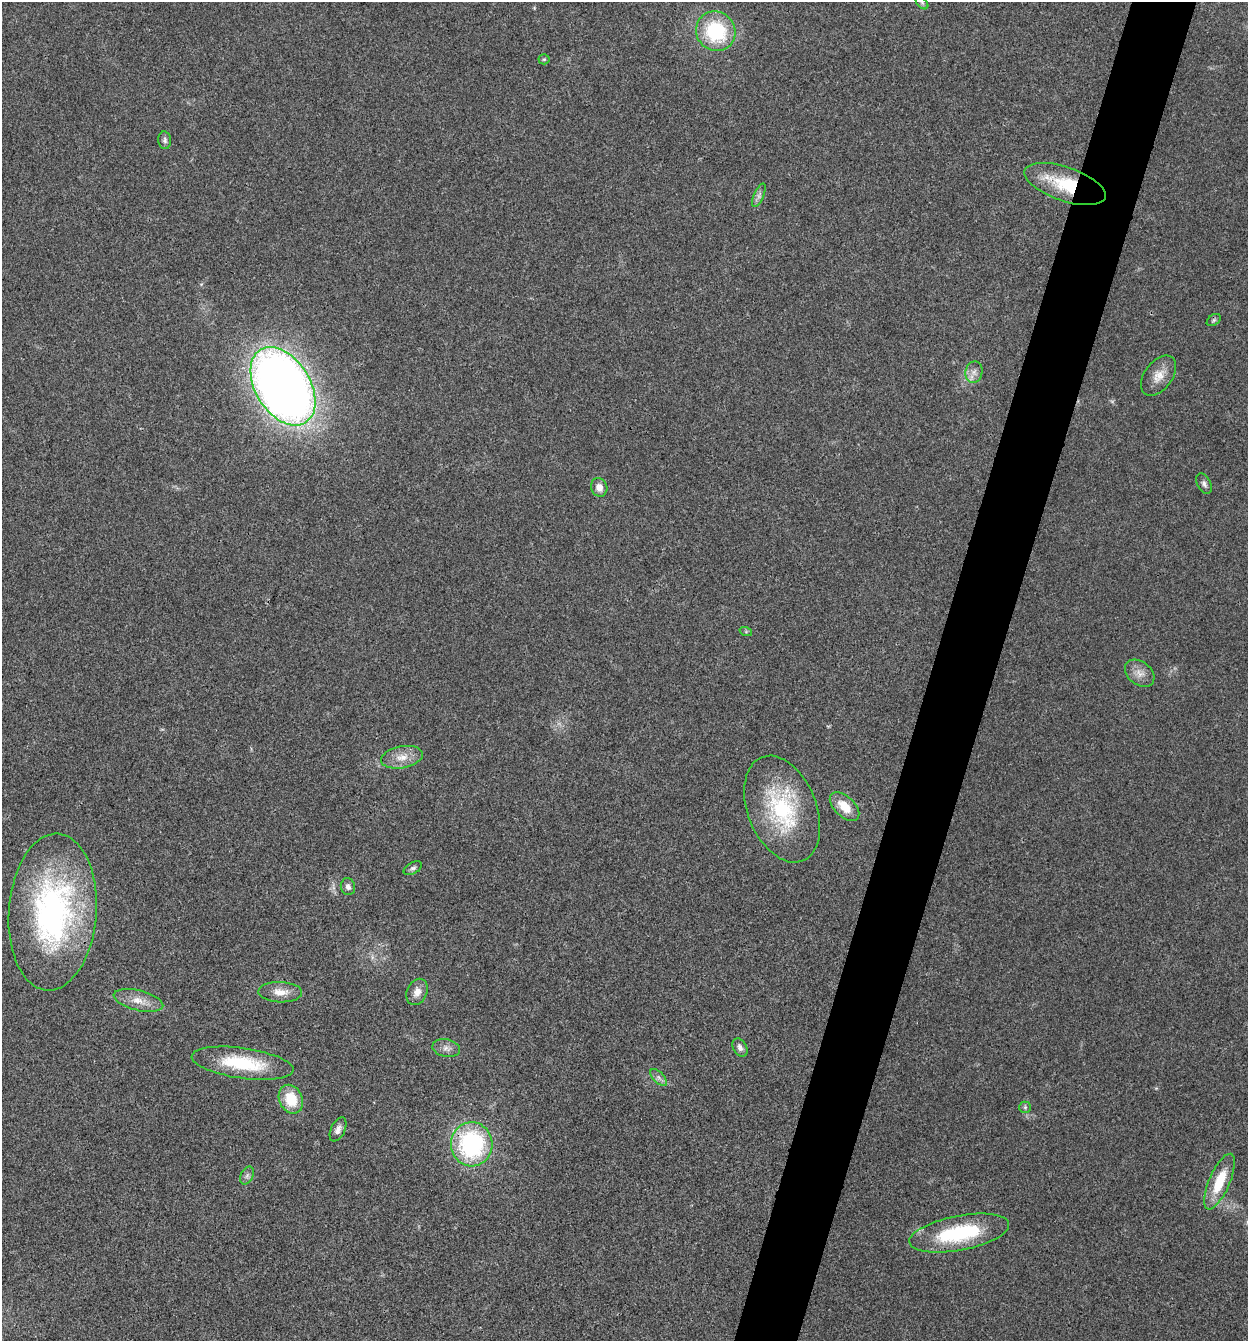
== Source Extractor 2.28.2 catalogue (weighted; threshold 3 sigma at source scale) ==
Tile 10 of 4 x 4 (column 2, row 3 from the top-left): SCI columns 1510-2755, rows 1343-2681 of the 5381 x 5366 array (HDU 1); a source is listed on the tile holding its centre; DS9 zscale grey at full resolution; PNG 1250 x 1343 px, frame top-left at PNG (2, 2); each listed source drawn as its Kron ellipse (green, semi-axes under 4 px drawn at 4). Shown black and unused: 5% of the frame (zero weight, under 3 of 4 exposures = <1% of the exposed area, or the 3 px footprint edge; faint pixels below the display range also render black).
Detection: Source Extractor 2.28.2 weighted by HDU 2 'WHT'; one run over the whole footprint, this tile lists its part. Background 0.025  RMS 0.0045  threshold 0.0202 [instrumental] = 3 sigma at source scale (4.5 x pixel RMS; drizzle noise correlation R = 1.50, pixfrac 1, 0.05/0.05 arcsec/px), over >= 5 px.
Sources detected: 34; all 34 listed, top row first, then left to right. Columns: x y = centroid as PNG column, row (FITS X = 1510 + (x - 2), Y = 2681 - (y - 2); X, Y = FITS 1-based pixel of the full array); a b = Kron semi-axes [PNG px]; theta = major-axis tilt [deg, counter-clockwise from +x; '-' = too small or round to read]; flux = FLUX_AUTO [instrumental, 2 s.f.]
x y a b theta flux
922 3 7 4 -45 0.8
716 31 20 19 - 33
544 59 5 5 - 0.6
165 140 9 6 -85 1.4
1065 184 42 17 -19 26
759 195 12 5 67 1.6
1214 320 8 5 36 0.9
974 372 11 8 78 2.8
1159 376 23 14 53 6.3
283 386 43 27 -58 510
1204 484 11 6 -62 1.7
599 487 9 8 - 3.4
746 632 6 4 -19 0.63
1140 673 16 11 -38 4.2
402 757 21 11 11 6.3
845 806 18 10 -43 8.3
782 809 56 34 -68 46
413 868 10 5 29 1.3
348 887 8 7 - 1.7
53 912 78 44 86 130
280 992 22 10 -2 5.4
417 992 14 10 65 3.8
138 1000 25 10 -14 6.5
446 1048 14 8 -12 2.6
740 1048 10 6 -60 1.8
242 1063 51 15 -8 27
659 1078 10 5 -46 1.6
291 1099 15 11 -66 13
1025 1107 6 5 - 0.93
338 1129 13 7 65 2.6
472 1144 22 20 -88 60
247 1176 9 6 63 1.4
1219 1182 30 10 67 15
959 1233 51 17 11 39
Overlapping masked pixels (flux is a lower limit): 3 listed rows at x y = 1065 184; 53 912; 472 1144